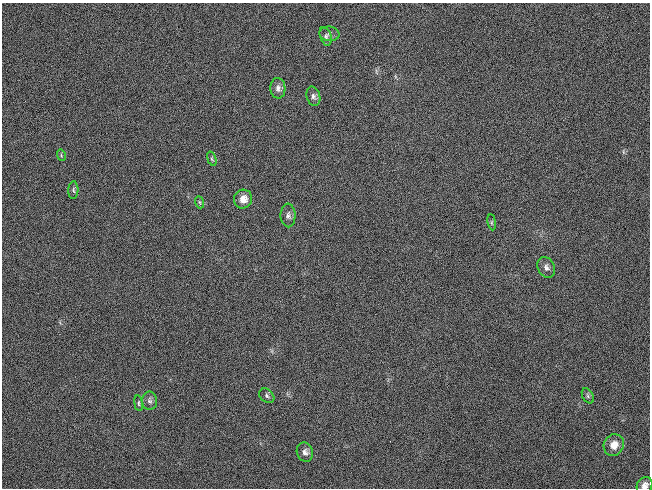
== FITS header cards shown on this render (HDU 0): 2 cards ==
NAXIS1  =                  648 / length of data axis 1
NAXIS2  =                  486 / length of data axis 2

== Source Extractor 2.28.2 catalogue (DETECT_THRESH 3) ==
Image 648 x 486 px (HDU 0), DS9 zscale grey, 1 PNG px = 1 image px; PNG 652 x 490 px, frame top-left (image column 1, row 486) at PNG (2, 3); each listed source drawn as its Kron ellipse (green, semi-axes under 4 px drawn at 4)
Background 124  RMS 26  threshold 78.6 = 3 sigma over >= 5 px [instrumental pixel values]
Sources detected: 19; all 19 listed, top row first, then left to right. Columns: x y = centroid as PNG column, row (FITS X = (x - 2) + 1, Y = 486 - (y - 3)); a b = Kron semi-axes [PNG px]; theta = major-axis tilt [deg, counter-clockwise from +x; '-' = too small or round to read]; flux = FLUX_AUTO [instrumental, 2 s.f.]
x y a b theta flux
329 34 10 7 -7 5900
326 36 10 5 -72 4400
278 88 10 7 -87 7700
313 96 10 7 -74 5900
61 155 6 3 -74 2200
212 159 7 4 -70 2900
73 190 9 5 87 4200
243 199 9 9 - 15000
199 202 6 4 -70 2600
288 215 12 7 -88 6500
492 222 8 4 -82 3000
546 267 11 8 -65 7800
267 396 8 6 -40 4600
588 396 8 5 -61 3900
150 401 9 7 -90 6100
138 403 8 4 -82 3000
614 445 11 10 - 19000
305 452 10 8 -70 7800
644 486 9 7 56 9200
At the frame edge (FLAGS 8, measured only in part): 1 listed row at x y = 644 486